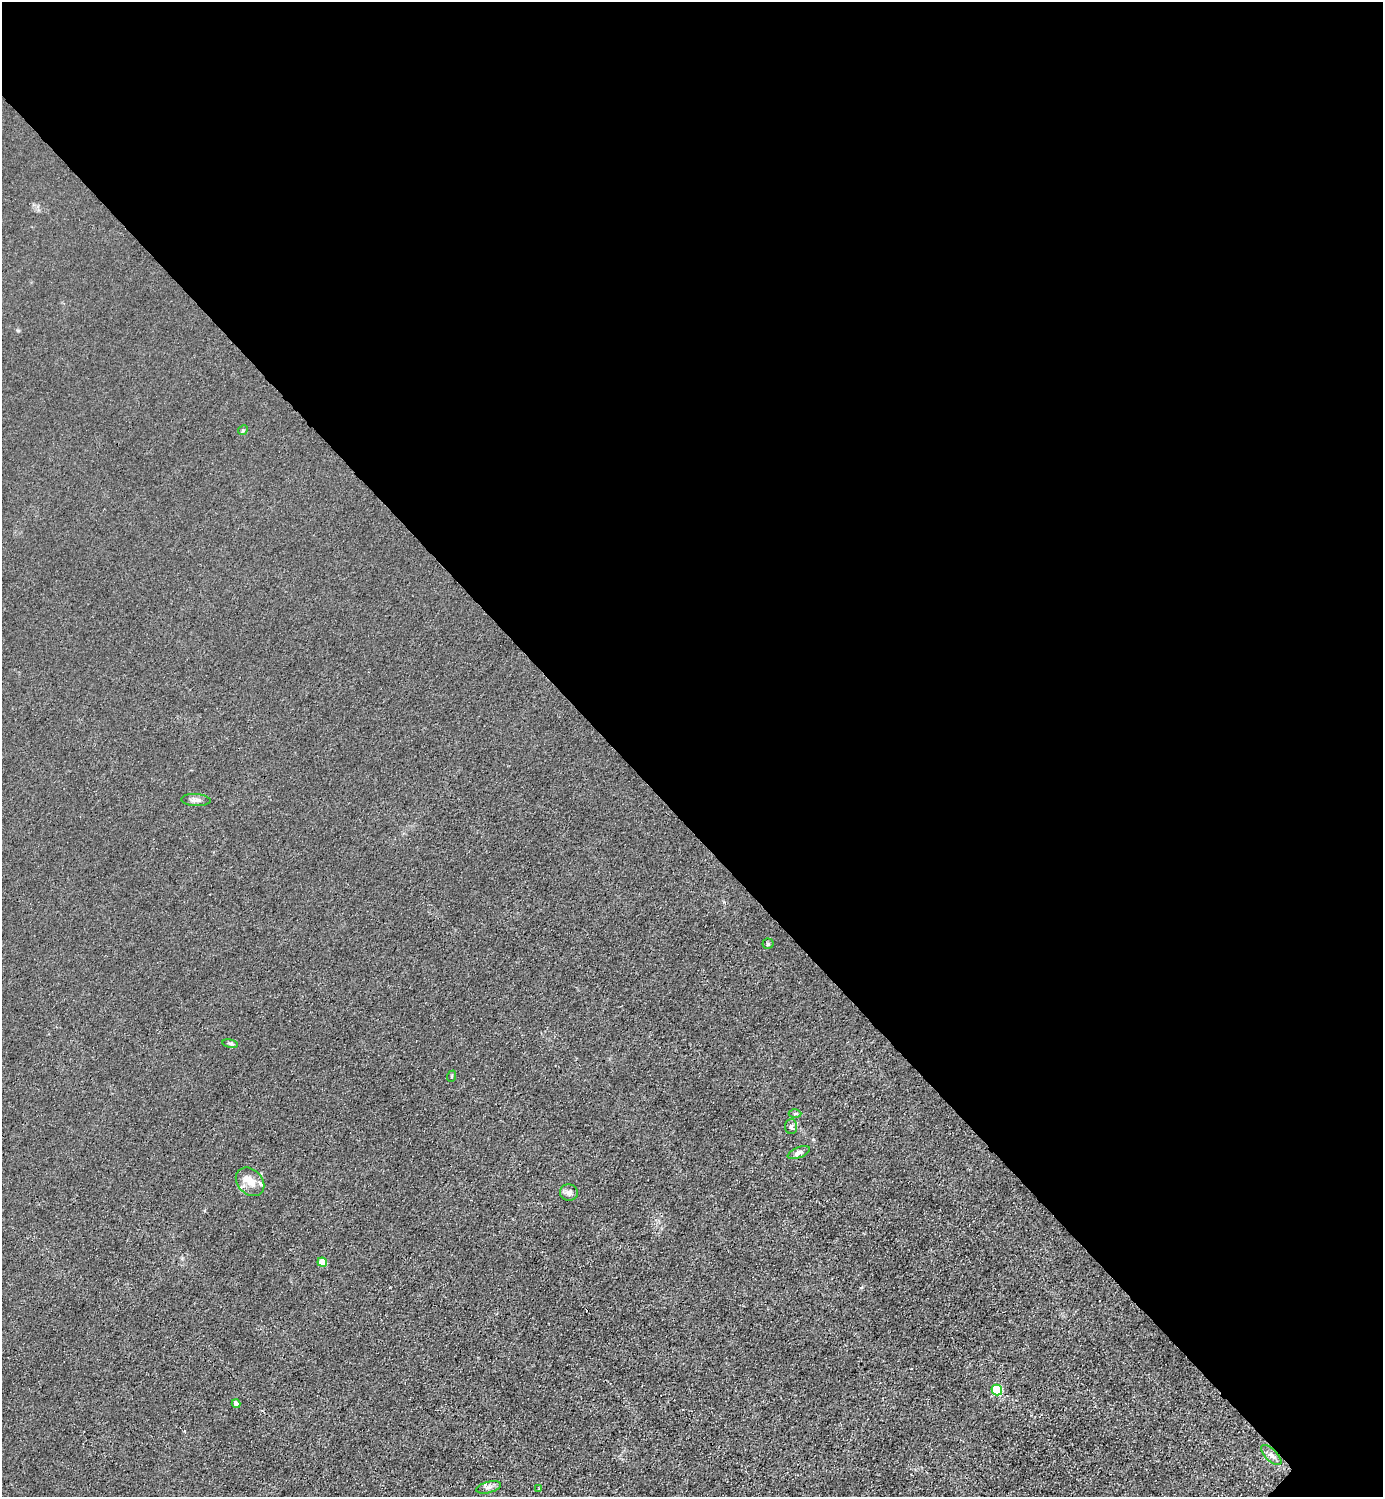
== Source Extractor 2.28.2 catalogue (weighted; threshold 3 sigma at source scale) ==
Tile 3 of 4 x 4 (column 3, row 1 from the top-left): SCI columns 3065-4445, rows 4489-5983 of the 5985 x 5985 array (HDU 1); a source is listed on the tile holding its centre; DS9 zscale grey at full resolution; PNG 1385 x 1499 px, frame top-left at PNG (2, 2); each listed source drawn as its Kron ellipse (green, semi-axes under 4 px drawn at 4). Shown black and unused: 55% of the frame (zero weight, under 3 of 4 exposures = <1% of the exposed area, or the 3 px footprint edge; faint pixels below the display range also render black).
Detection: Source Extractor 2.28.2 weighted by HDU 2 'WHT'; one run over the whole footprint, this tile lists its part. Background 0.0211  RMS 0.0061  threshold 0.0276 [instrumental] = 3 sigma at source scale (4.5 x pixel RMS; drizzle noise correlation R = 1.50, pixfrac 1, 0.05/0.05 arcsec/px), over >= 5 px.
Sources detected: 18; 1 inside a brighter object's white glare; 1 cosmic-ray / hot-pixel residue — neither listed nor drawn; the other 16 listed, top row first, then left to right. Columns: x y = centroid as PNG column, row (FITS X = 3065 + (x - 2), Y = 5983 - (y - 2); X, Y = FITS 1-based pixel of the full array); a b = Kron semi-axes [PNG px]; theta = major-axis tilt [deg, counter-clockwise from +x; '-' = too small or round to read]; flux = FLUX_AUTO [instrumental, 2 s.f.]
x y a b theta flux
243 430 5 4 - 0.82
196 800 15 6 -3 2.5
768 944 5 5 - 0.79
230 1044 8 4 -9 1.1
452 1076 6 3 71 0.67
795 1114 6 4 1 0.97
791 1126 7 6 - 1.6
799 1153 12 5 21 2.5
250 1182 16 12 -45 7.5
569 1192 9 8 - 2.8
322 1262 5 4 - 13
997 1390 5 5 - 46
236 1404 4 4 - 2.8
1271 1455 13 6 -45 3
489 1487 13 5 14 2.5
539 1489 3 3 - 0.65